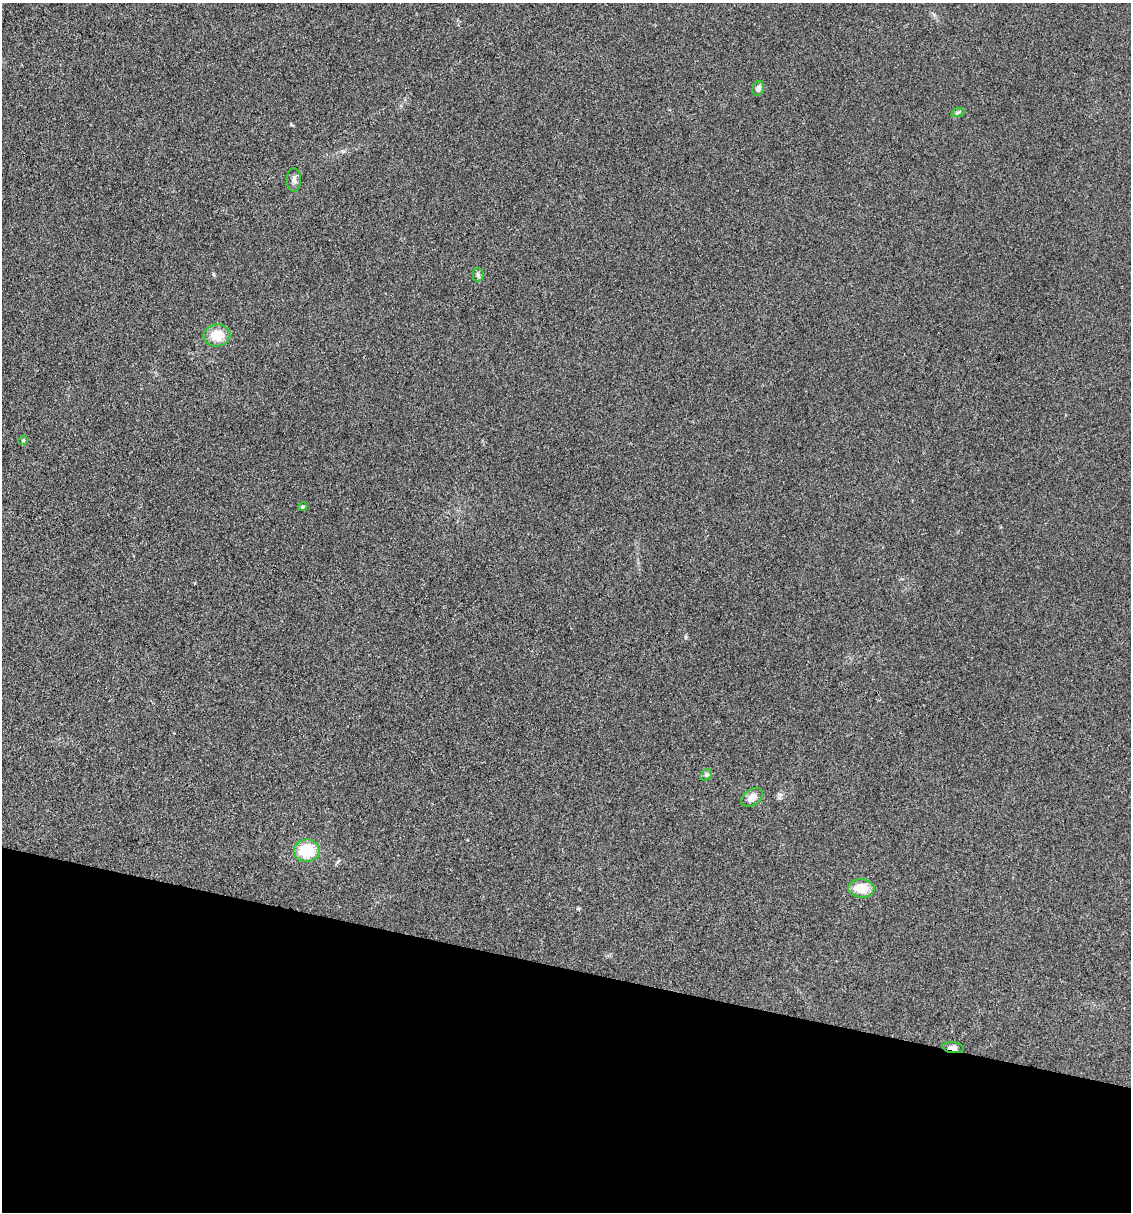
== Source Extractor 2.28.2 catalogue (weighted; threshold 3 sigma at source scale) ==
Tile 15 of 4 x 4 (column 3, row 4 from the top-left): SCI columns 2489-3617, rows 2-1211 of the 4860 x 4841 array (HDU 1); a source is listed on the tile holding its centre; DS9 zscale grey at full resolution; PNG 1133 x 1214 px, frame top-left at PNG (2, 3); each listed source drawn as its Kron ellipse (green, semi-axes under 4 px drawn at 4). Shown black and unused: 20% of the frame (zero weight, under 3 of 4 exposures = <1% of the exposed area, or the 3 px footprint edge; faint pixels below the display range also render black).
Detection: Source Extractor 2.28.2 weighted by HDU 2 'WHT'; one run over the whole footprint, this tile lists its part. Background 0.112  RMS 0.0067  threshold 0.0302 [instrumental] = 3 sigma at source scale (4.5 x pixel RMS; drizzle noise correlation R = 1.50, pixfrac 1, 0.05/0.05 arcsec/px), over >= 5 px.
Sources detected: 12; all 12 listed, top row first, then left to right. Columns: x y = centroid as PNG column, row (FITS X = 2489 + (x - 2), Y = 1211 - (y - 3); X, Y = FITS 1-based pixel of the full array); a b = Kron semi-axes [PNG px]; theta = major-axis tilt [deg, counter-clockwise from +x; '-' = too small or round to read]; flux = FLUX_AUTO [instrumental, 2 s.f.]
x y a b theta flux
758 88 7 5 74 2.9
958 112 7 4 19 1.1
294 180 12 7 -90 2.8
478 275 6 5 - 1.4
217 335 13 11 3 13
23 440 5 4 - 0.83
303 507 5 4 - 1
706 775 6 5 - 1.2
752 797 12 8 35 5.8
307 851 13 11 6 25
861 888 13 9 -5 14
953 1048 11 5 -6 2.9
Overlapping masked pixels (flux is a lower limit): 1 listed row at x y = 953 1048